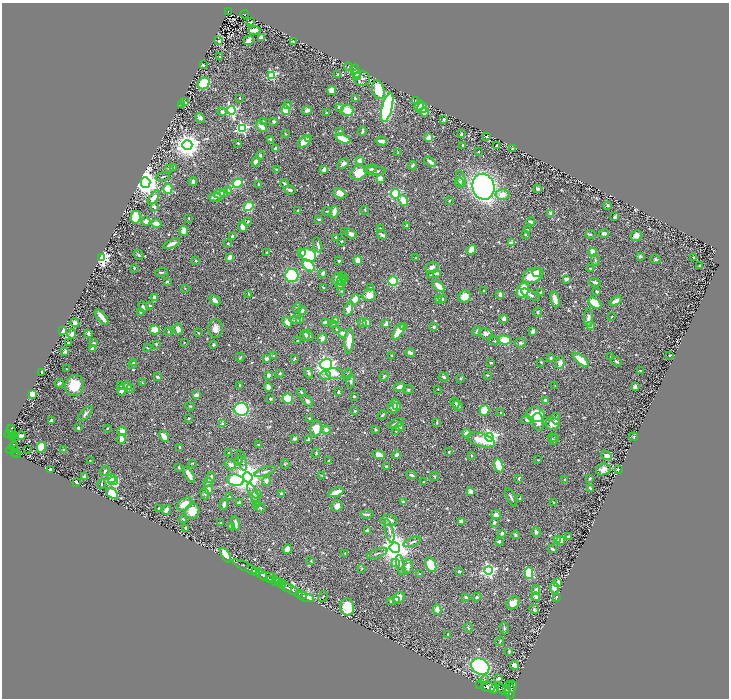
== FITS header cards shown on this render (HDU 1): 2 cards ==
NAXIS1  =                 1453
NAXIS2  =                 1392

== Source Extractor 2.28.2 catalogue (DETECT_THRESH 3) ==
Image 1453 x 1392 px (HDU 1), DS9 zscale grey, zoomed out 1/2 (1 PNG px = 2 x 2 image px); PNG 731 x 700 px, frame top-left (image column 1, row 1391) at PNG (2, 3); each listed source drawn as its Kron ellipse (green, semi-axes under 4 px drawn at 4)
Background 0.534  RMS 0.014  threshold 0.0416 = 3 sigma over >= 5 px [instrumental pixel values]
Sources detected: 704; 25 cannot appear on this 1/2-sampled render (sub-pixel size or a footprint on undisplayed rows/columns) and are neither listed nor drawn; of the other 679, the 500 brightest by FLUX_AUTO listed and drawn (179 fainter detections omitted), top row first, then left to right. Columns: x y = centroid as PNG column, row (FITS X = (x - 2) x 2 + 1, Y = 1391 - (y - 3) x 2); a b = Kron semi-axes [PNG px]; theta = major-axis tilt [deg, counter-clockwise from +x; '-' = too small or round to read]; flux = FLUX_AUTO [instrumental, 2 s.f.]
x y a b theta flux
229 12 4 2 - 110
245 14 4 2 - 76
251 22 3 2 - 3.1
254 30 6 3 2 23
261 37 3 2 - 8.6
249 40 5 4 - 11
219 41 3 2 - 8.4
293 41 2 2 - 2.8
220 57 2 2 - 3.8
203 65 2 2 - 2.4
348 67 4 3 - 3.1
355 69 5 3 - 27
338 74 2 2 - 3.9
357 74 4 3 - 20
272 75 3 3 - 240
358 76 3 3 - 15
362 78 8 7 - 13
204 83 6 5 - 140
378 90 9 6 -74 66
332 91 5 4 - 27
240 98 3 2 - 2.1
355 98 4 2 - 4
415 100 3 2 - 1.8
185 102 4 2 - 5.2
287 104 3 3 - 2.6
182 105 4 3 - 6.5
419 106 6 4 61 33
339 107 3 3 - 9.5
387 107 15 5 76 620
422 108 5 5 - 30
231 110 4 4 - 390
286 110 4 3 - 86
347 110 6 5 - 37
307 111 5 4 - 7.4
222 112 4 3 - 9.2
424 112 4 4 - 28
326 113 3 2 - 3.4
200 118 5 3 - 9.3
443 119 3 2 - 4.8
274 121 4 3 - 5.8
263 122 3 3 - 5.7
261 126 6 3 -44 31
242 128 4 4 - 350
362 131 5 2 - 7.1
339 132 4 2 - 6.7
286 134 3 2 - 2.3
461 134 3 2 - 4
487 136 2 2 - 2.3
429 138 3 2 - 71
271 139 3 3 - 9.7
309 139 4 3 - 3.6
343 139 8 3 -25 54
381 141 6 2 -8 19
304 142 7 5 38 25
238 143 2 2 - 2.1
187 145 5 5 - 2700
463 145 2 2 - 7.3
497 146 4 2 - 7.3
276 148 3 3 - 11
512 148 3 2 - 1.9
478 151 2 2 - 3
398 152 3 2 - 2
260 155 4 3 - 3
359 161 3 2 - 21
256 162 5 3 - 17
430 162 6 3 -41 13
343 163 6 4 39 10
412 165 4 2 - 4.1
173 167 3 3 - 2.1
169 169 3 3 - 4
276 169 3 2 - 2.5
371 169 5 3 - 3.5
324 170 4 3 - 14
375 171 11 3 -2 12
359 172 8 6 27 62
163 177 7 2 17 2.8
380 178 2 2 - 42
461 179 8 4 -74 10
193 181 4 3 - 8.3
145 182 5 5 - 3300
460 182 5 4 - 6.7
238 183 5 3 - 110
284 183 4 3 - 3.6
258 184 3 2 - 3.1
483 187 13 11 -76 1200
168 189 5 4 - 48
538 189 3 3 - 7.6
228 190 2 2 - 29
290 190 6 2 -19 6.4
224 193 3 3 - 16
340 193 7 5 -26 20
219 194 6 4 18 11
395 194 5 4 - 140
502 195 7 5 2 22
154 197 8 4 52 16
215 197 6 3 -3 6.8
403 201 6 4 -53 58
449 201 2 2 - 2.9
608 205 3 2 - 3.1
249 206 5 4 - 150
154 207 3 2 - 9.9
365 210 4 3 - 2.2
298 211 3 2 - 9.1
327 211 4 2 - 2.1
334 212 6 3 79 22
551 214 2 2 - 35
136 217 6 5 - 84
615 217 3 2 - 4.8
189 218 3 2 - 1.8
319 219 2 2 - 5.9
146 221 4 4 - 12
248 221 3 2 - 2.4
531 222 4 3 - 7.4
156 224 5 4 - 22
407 225 3 3 - 5.4
243 227 5 3 - 18
381 228 3 2 - 3.1
527 230 4 3 - 6.3
184 231 5 3 - 25
345 232 3 2 - 1.8
604 233 5 3 - 8.5
351 234 6 4 -35 9.4
525 234 3 3 - 3.1
591 234 5 3 - 2.8
382 235 5 2 - 6.6
232 236 2 2 - 7
636 236 6 5 - 15
336 238 3 3 - 5.5
341 241 3 2 - 2.2
228 243 3 2 - 2.7
511 243 2 2 - 29
172 244 9 3 23 18
318 245 8 3 -75 6.8
471 250 5 3 - 38
266 252 2 2 - 2.6
302 252 4 3 - 9.3
593 252 4 3 - 46
139 255 5 3 - 3.9
308 255 8 6 -26 160
640 256 3 3 - 4
230 257 3 3 - 26
693 257 2 2 - 2.1
101 258 4 4 - 660
416 258 3 2 - 2
655 259 5 4 - 4.9
358 260 4 4 - 21
595 260 6 2 -82 3
196 261 3 3 - 2.2
339 261 3 3 - 3.8
308 265 7 4 -37 72
700 265 2 2 - 2.3
432 267 7 5 20 9.8
134 268 2 2 - 3.3
591 268 3 2 - 5.2
161 272 6 3 2 3.9
323 273 3 2 - 11
436 273 4 3 - 11
537 273 4 4 - 19
292 275 6 6 - 150
431 275 4 3 - 2.3
533 275 11 7 22 76
342 276 3 3 - 3.1
337 279 6 5 - 17
344 279 4 3 - 2.4
566 279 4 3 - 7.7
167 281 3 3 - 3
342 281 5 3 - 11
393 281 4 4 - 91
595 282 6 3 -15 6.6
340 285 4 3 - 11
439 286 7 4 -45 21
185 288 3 2 - 1.9
323 288 3 2 - 3.6
370 288 3 3 - 2
484 290 2 2 - 2.1
523 290 8 6 62 92
341 291 3 2 - 1.8
597 291 3 3 - 4.3
540 292 3 2 - 2.1
249 294 3 2 - 2.4
500 294 3 3 - 11
369 295 7 6 - 26
530 295 10 3 -29 7.3
465 296 6 5 - 35
154 297 3 3 - 11
355 299 5 5 - 19
438 299 4 3 - 6.8
442 299 3 2 - 6
555 299 8 4 -77 22
215 300 6 3 -43 11
616 301 7 3 35 18
595 303 7 4 -39 67
150 305 3 2 - 4.7
143 307 6 3 -65 5.5
297 308 5 3 - 2.8
349 309 7 4 75 18
302 310 4 3 - 6.2
538 312 4 3 - 3
141 313 3 3 - 1.8
102 317 9 3 -49 20
612 317 3 2 - 2
589 318 9 4 89 12
300 319 3 3 - 4.2
504 319 4 3 - 9.8
295 320 6 3 -7 3.7
336 320 2 2 - 17
287 322 6 4 -51 17
75 323 4 4 - 17
325 323 3 3 - 18
362 323 4 3 - 4.8
367 323 4 4 - 23
386 324 4 3 - 14
334 325 3 2 - 11
591 326 3 2 - 25
404 327 4 3 - 3.2
434 327 4 3 - 3.8
178 329 6 4 -73 12
216 329 9 7 -88 18
336 329 2 2 - 2.3
62 330 2 2 - 110
155 330 5 4 - 48
398 331 9 3 59 49
477 331 5 2 - 3.3
533 331 4 3 - 8.4
169 332 4 2 - 2
88 333 3 2 - 5.6
198 333 2 2 - 2.1
343 333 4 3 - 17
486 333 7 5 -9 8.9
72 334 4 4 - 18
305 335 5 5 - 9.2
308 335 6 4 -56 7.4
322 338 5 4 - 11
504 340 6 4 -5 64
298 341 4 2 - 3.2
349 341 13 4 86 35
494 341 5 2 - 1.9
68 342 2 2 - 2.4
94 343 3 2 - 5.8
184 343 2 2 - 2.2
521 343 6 4 8 6.1
156 344 4 3 - 3.1
213 344 4 3 - 3.4
92 348 3 2 - 9.9
147 348 3 2 - 2.2
65 352 2 2 - 26
410 353 5 3 - 12
392 355 3 2 - 2.3
669 355 2 2 - 11
274 356 4 3 - 2.4
611 356 2 2 - 1.8
240 357 4 2 - 2.6
551 358 3 2 - 5.2
266 359 3 3 - 9.2
294 359 4 2 - 2.6
581 360 10 3 -39 63
541 362 3 2 - 3.1
560 362 6 4 79 15
616 362 5 3 - 5.6
133 363 4 2 - 4
491 363 3 2 - 3.5
326 364 6 5 - 930
132 365 3 2 - 2.1
67 369 2 2 - 2.1
641 370 2 2 - 1.8
42 372 3 2 - 5.4
280 373 3 2 - 3.5
309 373 5 3 - 5.2
335 374 9 5 -7 20
348 374 5 3 - 2
269 375 4 3 - 9.6
325 375 5 4 - 6.6
487 375 3 1 - 2.1
384 376 5 3 - 2.6
157 377 3 3 - 4.4
444 377 5 3 - 4.8
460 378 2 2 - 3.4
351 381 7 3 85 4.4
59 383 4 2 - 5.7
142 383 3 3 - 2.1
75 385 10 9 - 66
120 385 3 3 - 2.6
240 385 3 2 - 2.6
555 385 4 2 - 1.9
127 386 5 4 - 15
268 387 5 3 - 8.9
400 387 6 4 12 17
635 387 3 2 - 15
130 388 3 3 - 6.4
408 389 5 4 - 4.4
438 389 3 2 - 1.8
121 391 5 4 - 8.9
301 392 4 3 - 2.8
338 392 4 3 - 2.8
33 394 3 3 - 44
196 395 3 2 - 18
354 396 2 2 - 2.8
270 399 2 2 - 3.4
288 399 5 5 - 78
546 400 4 3 - 9.6
307 401 7 4 -45 7.2
455 403 5 3 - 3.1
396 405 6 3 -61 16
190 406 5 3 - 3.2
458 406 5 4 - 7.3
393 407 6 5 - 8.9
241 409 7 6 - 360
484 410 5 4 - 55
355 411 3 3 - 4.3
501 413 4 3 - 2.7
85 414 9 4 48 7.7
382 415 5 2 - 3.4
536 415 9 7 -14 69
309 418 2 2 - 3.3
189 419 2 2 - 3
556 419 6 3 -79 4.3
51 420 2 2 - 6.3
527 420 6 4 4 6.5
437 422 4 3 - 2.3
538 422 9 5 -82 15
396 423 8 4 25 7
553 423 7 6 - 25
223 424 2 2 - 20
400 427 4 3 - 16
78 428 3 3 - 5.1
107 428 2 2 - 2.6
316 428 8 5 85 43
326 430 4 3 - 17
376 430 4 3 - 3.4
12 431 7 3 -72 310
122 431 4 4 - 11
396 431 3 2 - 4.4
467 433 4 3 - 21
9 434 4 2 - 340
12 436 4 2 - 160
21 436 5 3 - 13
164 436 6 3 -59 25
489 437 4 4 - 820
555 437 4 3 - 3.2
634 437 4 3 - 2.4
15 438 2 2 - 95
294 438 3 2 - 5.4
121 439 4 3 - 32
308 439 4 3 - 5.2
553 439 6 2 -59 2.6
481 440 14 6 -16 49
259 444 3 2 - 2.8
14 447 5 3 - 290
41 447 5 4 - 49
180 447 3 2 - 2.4
28 449 2 1 - 4.9
11 450 4 2 - 410
15 450 2 1 - 38
64 450 4 2 - 5.4
449 451 4 3 - 2.4
14 452 2 2 - 170
229 453 3 2 - 2.1
316 453 5 2 - 2.1
17 454 4 2 - 140
379 455 6 3 -17 27
397 455 4 3 - 9.6
471 455 3 2 - 2.2
606 455 6 4 -35 18
90 460 2 2 - 2.7
239 460 5 3 - 2.6
242 460 10 3 -74 7.2
329 460 3 2 - 2.7
538 460 4 2 - 2.6
192 463 2 2 - 2.2
230 464 6 5 - 8.3
285 464 5 3 - 2.5
499 465 7 3 -75 89
179 467 4 3 - 2.9
387 467 4 3 - 6
50 469 3 2 - 3.7
603 469 7 5 17 18
618 470 2 2 - 37
105 471 5 3 - 5.8
265 471 11 3 20 6
189 475 9 3 -57 18
322 475 3 2 - 2.2
411 475 5 3 - 5.4
434 476 4 3 - 2.1
84 477 4 3 - 7.5
248 477 5 5 - 4300
211 478 5 4 - 12
519 478 4 3 - 3.1
590 478 2 2 - 3.8
112 479 4 4 - 120
235 480 8 5 -8 190
565 480 4 3 - 2.7
113 481 5 4 - 160
266 481 5 4 - 12
423 482 2 2 - 2
76 483 3 2 - 27
208 483 5 3 - 7
102 484 5 3 - 2.7
590 488 4 2 - 4.5
209 489 3 3 - 38
470 491 2 2 - 36
336 492 8 3 20 35
112 493 6 4 -33 56
205 494 5 4 - 5
253 494 12 3 -68 6.9
257 494 5 4 - 4.8
282 494 2 2 - 20
229 497 4 3 - 2.1
511 497 10 3 -64 6
520 498 3 2 - 2.8
239 502 3 2 - 4.2
403 502 3 3 - 2.1
554 503 3 2 - 4.3
185 504 8 5 35 32
224 504 5 3 - 12
257 505 3 3 - 4
337 506 6 5 - 13
260 507 7 3 -27 4.1
158 508 2 2 - 1.9
166 510 5 3 - 12
192 511 8 7 - 47
367 514 6 3 1 5.7
496 515 5 4 - 11
183 519 4 3 - 2.9
389 521 8 5 -5 14
461 522 4 4 - 12
494 522 3 3 - 4.2
221 523 3 2 - 2.8
236 523 7 3 -81 15
232 526 3 3 - 14
186 528 2 2 - 5.2
367 530 3 2 - 7
389 531 12 3 -77 8.9
536 532 5 3 - 6.6
502 533 3 3 - 7.5
516 535 4 3 - 4.7
569 537 3 2 - 7.6
557 539 2 2 - 53
561 540 4 3 - 18
499 541 3 3 - 4.5
412 542 9 3 22 5.2
395 548 5 5 - 3900
287 549 5 3 - 29
552 549 4 2 - 5.5
345 553 3 3 - 2.1
377 553 11 2 21 4.2
226 555 8 4 -62 69
311 561 4 3 - 2.4
396 563 4 3 - 30
431 564 8 5 -66 93
401 565 10 3 -78 6.9
245 566 14 2 -26 210
408 566 7 5 77 11
362 568 3 3 - 1.8
251 570 5 2 - 760
488 570 4 4 - 620
459 571 2 2 - 6.9
256 572 3 2 - 280
529 573 6 4 -89 83
262 574 6 3 -36 1300
419 574 3 2 - 1.8
268 577 9 3 -7 660
271 579 4 2 - 170
275 581 3 2 - 280
279 582 4 2 - 240
558 582 3 3 - 23
281 584 4 2 - 250
286 587 6 2 -25 760
554 588 5 4 - 18
292 590 12 3 -27 860
536 590 5 3 - 11
301 595 5 2 - 81
323 596 6 2 60 2.4
305 597 9 4 -20 78
466 597 3 2 - 5.2
477 597 4 4 - 5.4
536 597 4 3 - 12
556 597 2 2 - 9.7
399 598 6 5 - 21
390 601 3 3 - 3
397 601 3 2 - 5.4
513 603 7 5 45 19
347 607 8 7 - 54
534 609 5 4 - 4.2
437 610 5 4 - 21
468 628 5 3 - 3.7
504 628 6 3 -85 3.7
448 634 3 3 - 2.3
500 641 5 2 - 2.2
509 651 4 3 - 3.9
515 665 4 3 - 19
480 666 9 7 -34 670
499 678 3 2 - 5.5
484 680 5 4 - 4.2
480 684 2 2 - 73
512 686 6 3 78 310
488 687 7 5 -17 2000
506 688 3 2 - 440
494 689 5 4 - 1400
503 690 7 4 -38 1200
510 690 9 4 -81 1500
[179 fainter detections neither listed nor drawn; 25 sub-pixel or undisplayed-footprint detections neither listed nor drawn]